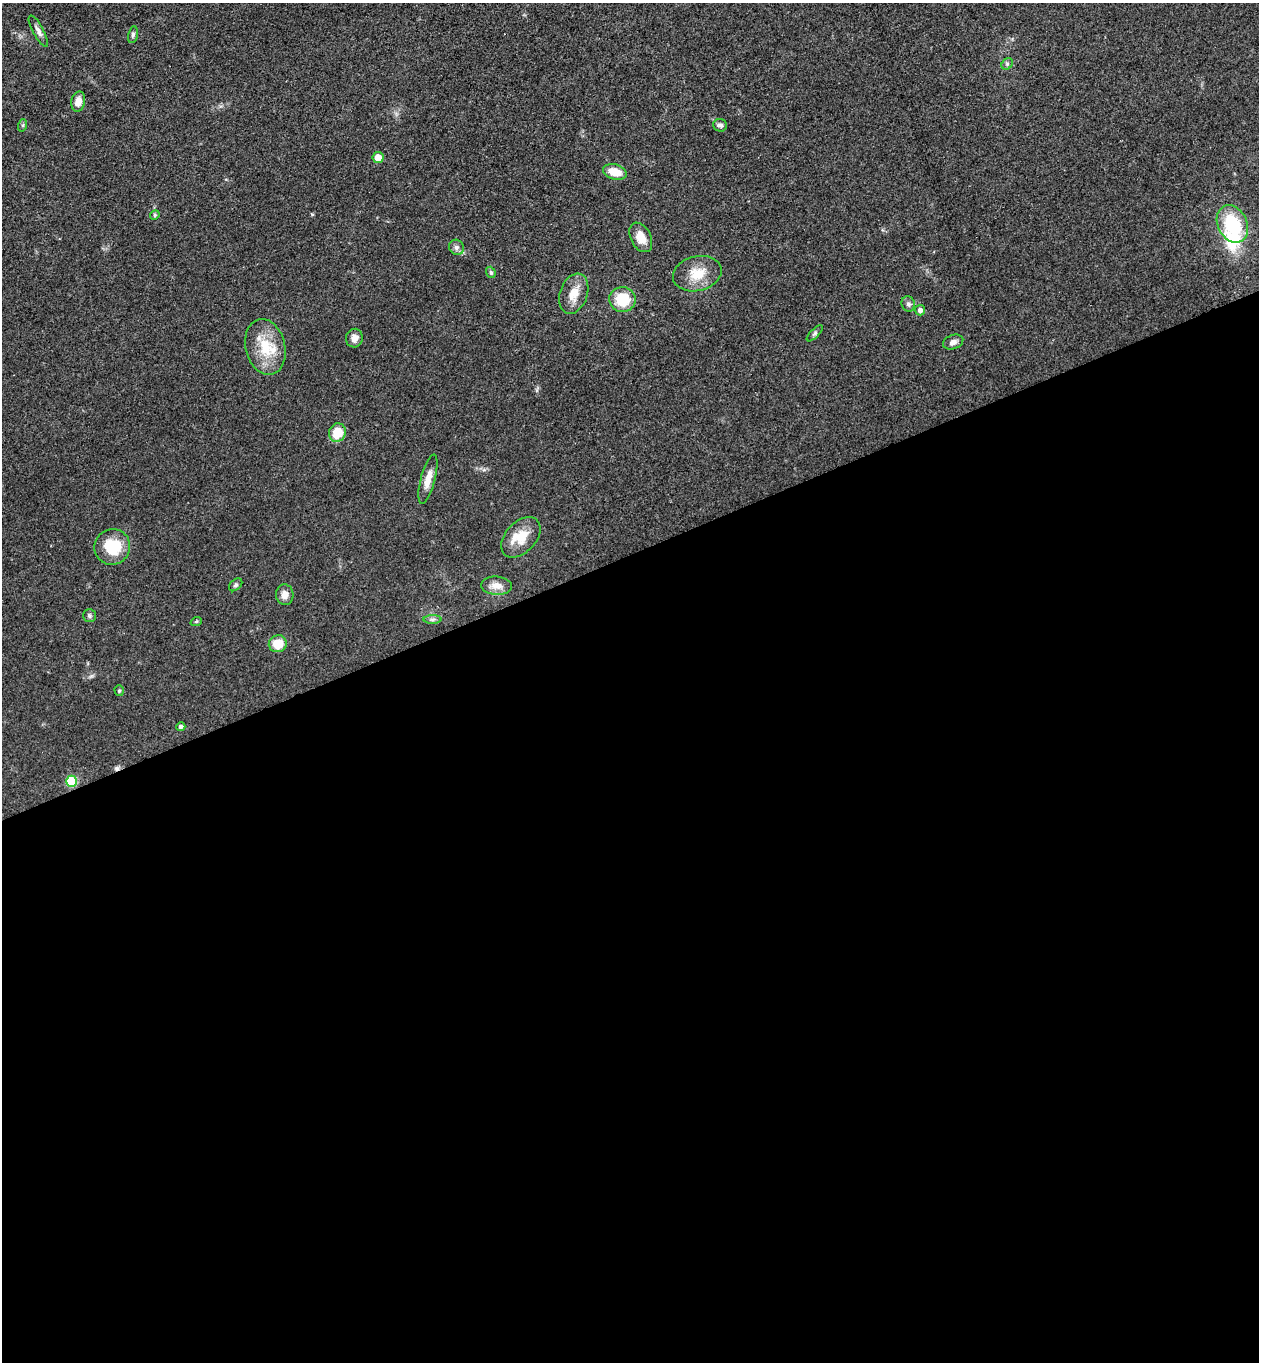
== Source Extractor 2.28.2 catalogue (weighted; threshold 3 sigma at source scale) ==
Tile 15 of 4 x 4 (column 3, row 4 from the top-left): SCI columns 2817-4073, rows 56-1415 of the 5504 x 5548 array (HDU 1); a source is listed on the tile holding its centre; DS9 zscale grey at full resolution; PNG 1261 x 1364 px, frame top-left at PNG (2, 3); each listed source drawn as its Kron ellipse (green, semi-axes under 4 px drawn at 4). Shown black and unused: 59% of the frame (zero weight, under 3 of 4 exposures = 5% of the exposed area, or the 3 px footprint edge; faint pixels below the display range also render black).
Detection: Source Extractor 2.28.2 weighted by HDU 2 'WHT'; one run over the whole footprint, this tile lists its part. Background 0.0705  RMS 0.0058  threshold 0.0259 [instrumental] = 3 sigma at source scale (4.5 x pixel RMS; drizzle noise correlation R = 1.50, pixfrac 1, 0.05/0.05 arcsec/px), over >= 5 px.
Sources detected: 40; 1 cosmic-ray / hot-pixel residue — neither listed nor drawn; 3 inside a brighter listed object's ellipse — not listed separately; the other 36 listed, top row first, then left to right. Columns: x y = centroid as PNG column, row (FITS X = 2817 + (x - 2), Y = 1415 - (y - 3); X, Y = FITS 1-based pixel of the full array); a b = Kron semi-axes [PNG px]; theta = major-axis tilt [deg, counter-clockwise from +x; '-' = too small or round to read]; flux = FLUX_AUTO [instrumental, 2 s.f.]
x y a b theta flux
38 31 17 5 -62 2.8
133 35 8 5 79 1.3
1007 64 6 5 - 1
78 101 10 7 77 5
23 125 6 4 71 0.84
720 125 7 6 - 1.8
378 157 5 5 - 5.9
615 172 12 7 -17 9.1
155 215 5 4 - 0.8
1232 224 20 14 -63 33
641 237 16 10 -63 6.8
456 247 8 7 - 1.9
491 272 6 4 -69 0.92
697 274 25 17 14 13
574 294 21 13 70 8.8
622 299 13 12 - 16
908 304 8 6 -67 1.8
920 310 5 5 - 2
815 333 10 4 45 1.2
354 338 9 8 - 3.6
953 342 10 7 19 2.6
265 347 28 20 -76 19
337 433 9 8 - 12
428 479 25 7 75 6.6
521 537 24 15 47 12
112 547 18 17 - 20
236 585 7 5 41 1.2
497 586 15 9 -4 5.5
285 595 10 8 -85 3.9
89 616 6 6 - 1.2
433 619 9 4 1 1.4
196 622 6 3 20 0.68
278 644 9 8 - 11
119 691 5 4 - 0.82
181 726 5 4 - 1.2
71 781 5 5 - 29